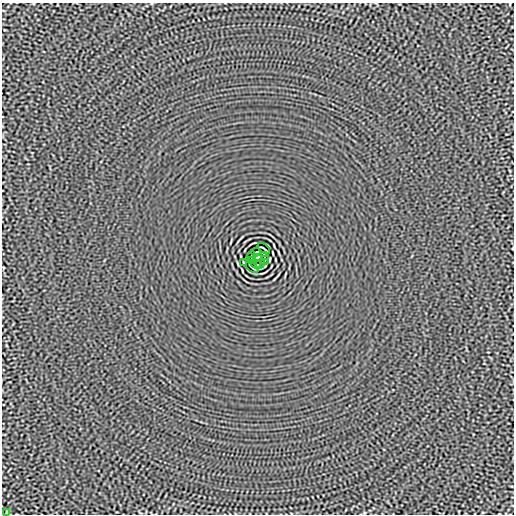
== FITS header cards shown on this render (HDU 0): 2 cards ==
NAXIS1  =                  512
NAXIS2  =                  512

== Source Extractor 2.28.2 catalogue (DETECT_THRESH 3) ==
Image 512 x 512 px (HDU 0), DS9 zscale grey, 1 PNG px = 1 image px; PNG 516 x 516 px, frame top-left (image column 1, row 512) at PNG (2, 3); each listed source drawn as its Kron ellipse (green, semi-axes under 4 px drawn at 4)
Background -3.40e-06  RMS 0.0015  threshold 0.00439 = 3 sigma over >= 5 px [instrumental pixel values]
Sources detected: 12; all 12 listed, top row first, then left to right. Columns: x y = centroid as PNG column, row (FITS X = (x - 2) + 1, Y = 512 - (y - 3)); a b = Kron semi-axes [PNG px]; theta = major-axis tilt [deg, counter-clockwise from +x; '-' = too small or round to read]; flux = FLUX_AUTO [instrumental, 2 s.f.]
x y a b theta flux
264 249 7 2 -40 0.11
256 252 5 2 - 0.085
251 256 4 2 - 0.078
265 256 3 2 - 0.084
258 258 4 4 - 3.7
251 260 3 2 - 0.084
265 260 4 2 - 0.078
243 263 4 2 - 0.082
256 264 4 2 - 0.081
260 264 5 2 - 0.087
252 267 7 2 -40 0.11
6 513 4 2 - 0.077
At the frame edge (FLAGS 8, measured only in part): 1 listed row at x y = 6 513